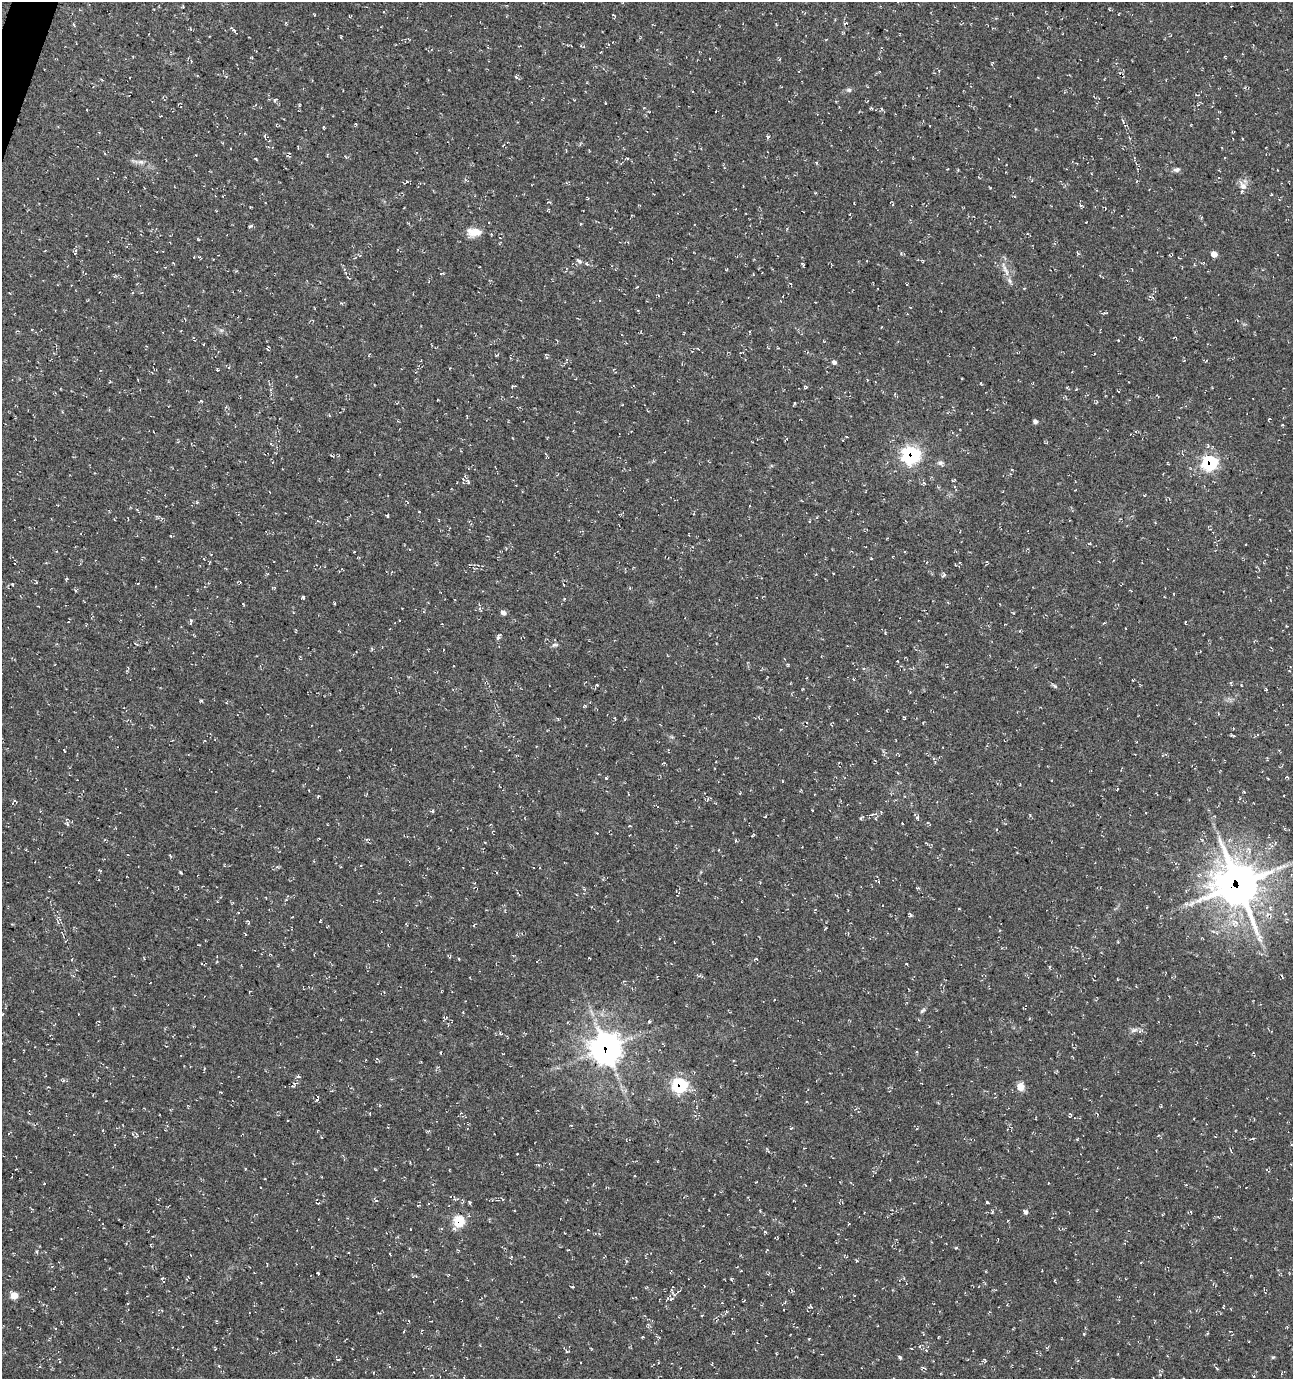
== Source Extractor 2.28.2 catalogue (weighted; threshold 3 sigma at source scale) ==
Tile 11 of 4 x 4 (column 3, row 3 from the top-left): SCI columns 2799-4089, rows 1388-2764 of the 5661 x 5522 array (HDU 1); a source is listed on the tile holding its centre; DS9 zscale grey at full resolution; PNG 1295 x 1381 px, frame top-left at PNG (2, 2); no overlay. Shown black and unused: <1% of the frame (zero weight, under 3 of 4 exposures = <1% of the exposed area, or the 3 px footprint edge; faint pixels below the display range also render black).
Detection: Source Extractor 2.28.2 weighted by HDU 2 'WHT'; one run over the whole footprint, this tile lists its part. Background 0.0177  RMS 0.0061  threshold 0.0274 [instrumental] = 3 sigma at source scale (4.5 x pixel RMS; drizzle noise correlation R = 1.50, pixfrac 1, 0.0396/0.0396 arcsec/px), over >= 5 px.
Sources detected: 231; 5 cosmic-ray / hot-pixel residue — not listed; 2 inside a brighter listed object's ellipse — not listed separately; the other 224 listed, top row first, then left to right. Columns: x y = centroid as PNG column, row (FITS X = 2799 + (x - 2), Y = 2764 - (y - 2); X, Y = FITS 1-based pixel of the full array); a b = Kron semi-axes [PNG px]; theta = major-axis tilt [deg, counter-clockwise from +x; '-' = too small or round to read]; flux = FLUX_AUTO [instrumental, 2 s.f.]
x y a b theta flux
182 7 5 3 - 0.56
384 12 3 2 - 0.42
802 12 4 3 - 0.53
614 15 5 2 - 0.47
845 23 6 3 39 0.79
74 25 6 3 -56 0.69
234 30 5 3 - 0.81
1225 57 4 2 - 0.47
191 61 3 2 - 0.39
516 77 6 4 -45 0.85
1038 77 2 2 - 0.45
849 90 7 5 1 1.3
275 100 7 4 24 1
605 103 2 2 - 0.48
299 105 5 3 - 0.48
644 108 4 2 - 0.41
881 108 4 4 - 0.72
1220 112 4 3 - 0.55
1123 121 5 3 - 0.61
356 124 4 3 - 0.58
324 127 3 3 - 0.74
265 135 5 3 - 0.54
768 137 6 4 47 0.85
1129 138 4 3 - 0.55
1242 139 4 2 - 0.4
503 145 6 2 45 0.51
298 146 3 3 - 0.6
256 159 4 3 - 0.62
141 162 9 5 -17 2.1
621 163 4 3 - 0.48
816 163 5 4 - 0.83
1177 170 9 6 6 1.7
1092 174 3 2 - 0.42
407 182 7 3 25 0.85
1243 185 14 8 -56 4.3
990 188 3 2 - 0.4
1014 196 4 3 - 0.56
548 202 5 2 - 0.5
1080 205 6 3 -48 0.88
250 207 3 2 - 0.51
1105 208 4 2 - 0.34
250 226 6 2 33 0.71
474 232 18 10 -1 7.7
901 253 4 4 - 0.69
1078 253 6 4 -32 0.73
1214 254 5 5 - 5.1
200 257 5 3 - 0.56
579 261 8 5 -40 1.4
173 263 4 3 - 0.45
587 264 5 4 - 0.79
803 264 5 3 - 0.66
1005 269 26 4 -64 4.3
441 273 5 2 - 0.6
349 278 4 2 - 0.52
790 283 4 2 - 0.37
637 287 4 3 - 0.42
1024 288 4 3 - 0.46
341 303 5 4 - 0.76
374 304 2 2 - 0.37
910 307 4 2 - 0.36
314 308 3 2 - 0.39
1106 313 7 3 14 0.74
881 327 3 2 - 0.39
32 329 4 3 - 0.43
1140 337 5 3 - 0.54
204 344 3 2 - 0.5
146 346 3 3 - 0.45
268 350 4 2 - 0.44
834 362 5 5 - 1.7
217 369 4 3 - 0.51
514 386 4 2 - 0.75
805 387 4 3 - 0.98
896 395 9 4 -47 0.95
62 412 3 3 - 0.47
948 413 4 3 - 0.54
1035 421 4 4 - 2.4
1136 432 4 3 - 0.52
846 437 4 3 - 0.46
271 444 5 3 - 0.63
911 455 9 9 - 110
331 456 5 2 - 0.55
940 463 8 6 22 1.7
1210 463 8 8 - 73
1163 473 2 2 - 0.43
463 479 6 5 - 1.5
954 480 7 3 34 0.59
924 483 6 4 -24 0.98
1075 490 3 2 - 0.45
137 510 5 3 - 0.61
387 515 4 3 - 0.69
161 519 6 3 71 0.6
809 521 3 3 - 0.47
171 536 4 2 - 0.43
211 554 4 3 - 0.4
871 558 4 2 - 0.4
944 575 6 4 49 1.1
66 580 5 3 - 0.67
138 583 3 2 - 0.45
13 585 4 2 - 0.49
274 588 4 4 - 0.68
630 588 3 3 - 0.52
303 597 4 3 - 0.95
243 604 3 3 - 0.48
480 610 8 2 -50 0.62
503 612 6 5 - 2.1
190 621 7 4 89 1.2
885 633 5 3 - 0.5
498 637 7 4 73 1.5
136 644 6 2 -31 0.57
555 645 10 4 11 1.3
788 664 4 3 - 0.57
863 669 4 4 - 0.77
853 679 4 3 - 0.53
1231 683 7 3 -77 0.61
597 685 3 3 - 0.67
1055 686 6 4 -43 0.97
201 701 4 3 - 0.79
904 718 4 3 - 0.79
1257 735 4 3 - 0.62
1233 736 7 3 -5 0.78
536 747 3 2 - 0.4
64 750 3 2 - 0.63
1287 777 5 3 - 0.54
606 778 4 4 - 0.63
783 781 3 2 - 0.44
1117 789 3 2 - 0.57
1244 791 3 3 - 0.59
740 793 4 3 - 0.48
904 796 4 2 - 0.43
15 801 6 3 -37 0.59
432 811 5 4 - 0.96
871 815 6 3 19 0.76
862 817 8 4 29 1
917 818 6 4 73 1.1
875 819 4 3 - 0.59
67 824 6 3 -71 0.91
490 824 4 2 - 0.47
630 826 4 2 - 0.44
753 835 5 2 - 0.79
170 855 6 3 -55 0.65
99 870 4 2 - 0.72
180 873 4 3 - 0.7
1238 885 17 15 -61 1500
286 900 5 3 - 0.48
1146 907 4 2 - 0.43
910 915 5 4 - 0.87
320 921 3 2 - 0.46
248 922 6 3 -58 0.82
1235 922 13 8 3 5.8
406 924 3 3 - 0.45
474 925 4 3 - 0.48
245 934 4 3 - 0.46
449 956 5 4 - 0.76
459 959 4 2 - 0.48
755 959 6 3 15 0.6
72 960 4 3 - 0.58
906 964 3 2 - 0.4
1282 976 7 2 -70 0.51
922 1011 9 4 45 1.1
2 1014 4 2 - 0.74
1029 1019 4 3 - 0.62
649 1021 4 4 - 0.7
1134 1030 11 5 17 2.1
500 1033 6 4 -47 0.73
606 1048 12 12 - 530
204 1069 4 3 - 0.65
298 1077 5 3 - 0.9
295 1083 9 3 12 1.2
680 1085 8 8 - 62
1020 1087 6 5 - 9.6
317 1100 5 4 - 0.7
1070 1114 5 4 - 0.77
288 1121 3 2 - 0.55
167 1126 4 3 - 0.5
321 1137 3 2 - 0.48
1077 1139 4 3 - 0.55
1252 1139 5 2 - 0.57
768 1151 6 4 -19 0.73
517 1154 2 2 - 0.41
16 1169 2 2 - 0.46
1048 1183 2 2 - 0.38
260 1187 2 2 - 0.37
455 1199 4 3 - 0.76
377 1200 5 2 - 0.64
469 1202 3 3 - 0.84
987 1202 3 3 - 1.1
418 1205 5 3 - 0.48
760 1211 3 3 - 0.46
1026 1212 6 4 -64 1.6
1191 1212 4 3 - 0.45
459 1221 7 6 - 30
410 1229 3 2 - 0.43
765 1232 5 4 - 0.66
956 1248 4 3 - 0.62
37 1252 5 3 - 0.63
390 1254 3 2 - 0.59
511 1256 3 3 - 0.73
605 1256 5 3 - 0.44
626 1261 5 3 - 0.7
1141 1262 4 2 - 0.42
741 1271 3 2 - 0.4
318 1273 3 3 - 0.76
162 1278 5 3 - 0.52
731 1279 4 3 - 0.61
573 1287 5 3 - 0.61
673 1287 3 3 - 0.4
14 1295 6 6 - 7.7
671 1299 9 5 37 1.8
128 1303 3 2 - 0.52
810 1306 8 6 -34 1.1
784 1309 2 2 - 0.47
404 1331 4 2 - 0.42
1084 1334 4 3 - 0.44
938 1337 3 2 - 0.5
911 1348 3 2 - 0.44
926 1350 4 3 - 0.65
566 1351 5 3 - 0.72
1167 1356 4 2 - 0.43
900 1357 5 4 - 0.91
1273 1357 4 4 - 0.7
338 1359 6 3 -8 0.67
923 1367 7 3 -11 0.81
1216 1368 7 2 -46 0.73
1254 1376 4 4 - 0.6
Overlapping masked pixels (flux is a lower limit): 6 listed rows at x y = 911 455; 1210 463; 1238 885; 606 1048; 680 1085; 459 1221
Isophote crosses this tile's border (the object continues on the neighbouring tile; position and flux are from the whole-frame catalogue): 1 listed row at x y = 2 1014
Unlisted compact peaks at least as high as the median listed source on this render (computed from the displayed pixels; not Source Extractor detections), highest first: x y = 201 401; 334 603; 1030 815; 221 330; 992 1212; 795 403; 1282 425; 197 502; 1013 613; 857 1261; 1118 340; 1266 689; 809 1339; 318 796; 812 810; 564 599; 871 108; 341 37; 981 383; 642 1337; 1086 222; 419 512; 245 1169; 1012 470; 581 224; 1049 967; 277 867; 496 355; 75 590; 1185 622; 672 737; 825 928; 144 958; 219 1366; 815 193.